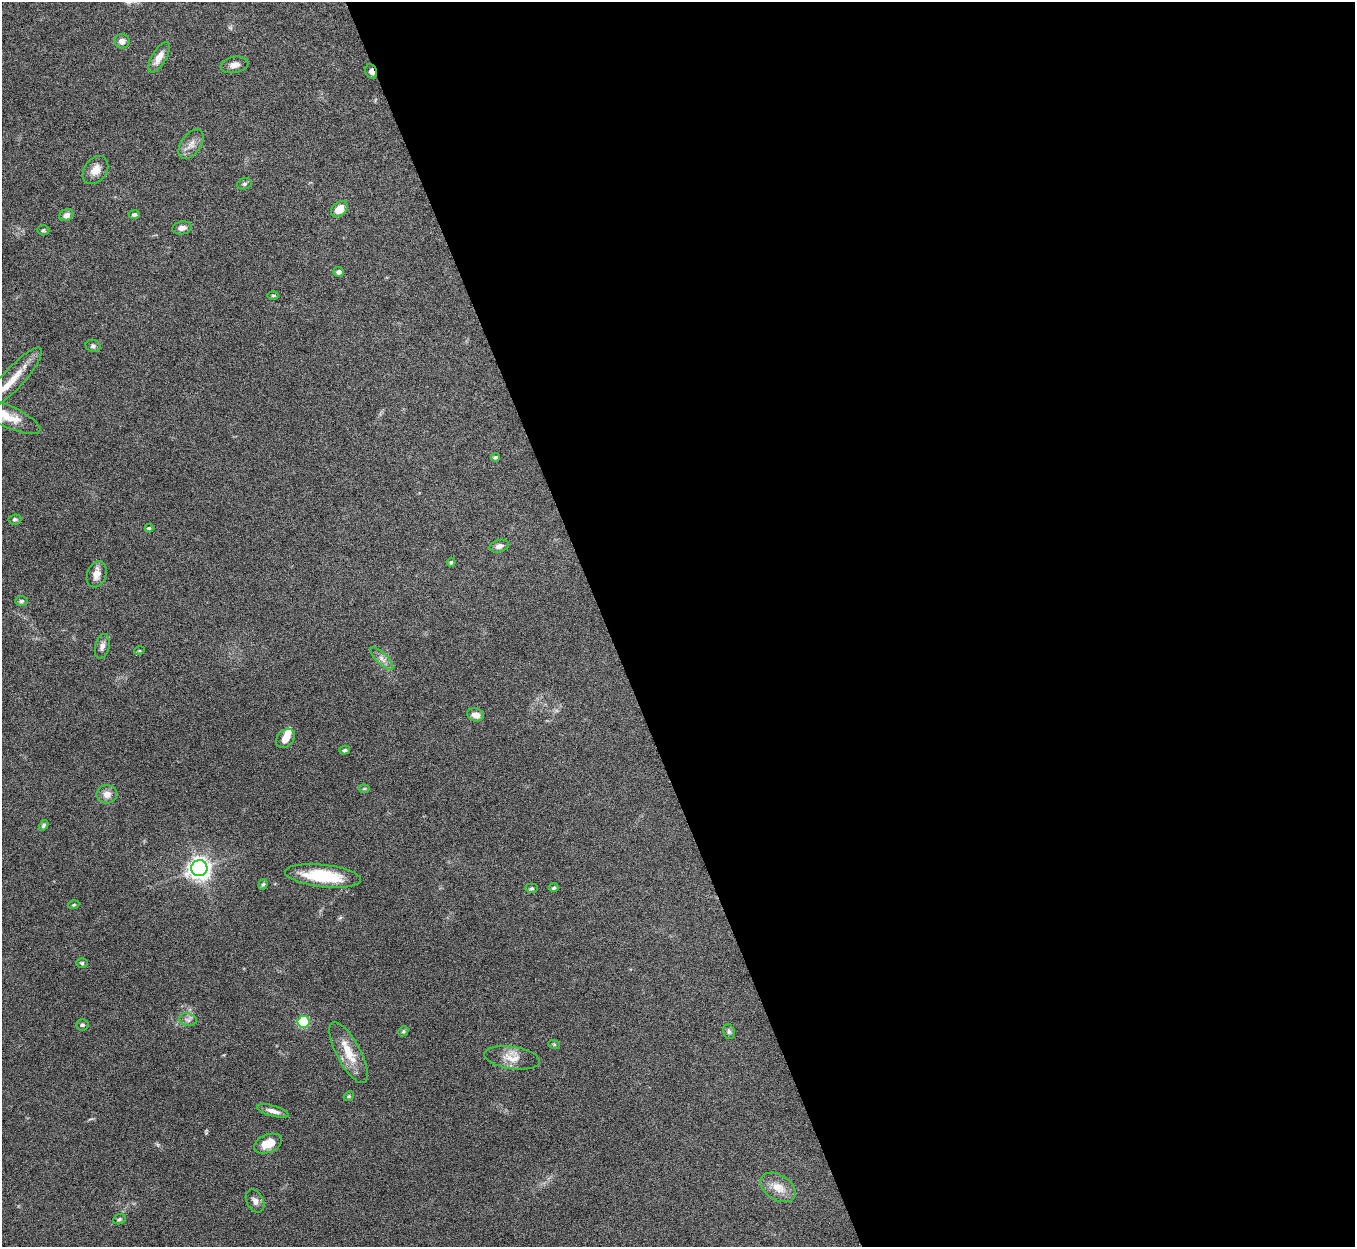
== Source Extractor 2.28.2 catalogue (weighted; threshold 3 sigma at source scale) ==
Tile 8 of 4 x 4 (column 4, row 2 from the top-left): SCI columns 4064-5416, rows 2640-3884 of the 5422 x 5406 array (HDU 1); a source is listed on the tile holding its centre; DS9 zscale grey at full resolution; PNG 1357 x 1249 px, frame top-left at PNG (2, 2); each listed source drawn as its Kron ellipse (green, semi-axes under 4 px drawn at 4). Shown black and unused: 55% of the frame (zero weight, under 8 of 15 exposures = <1% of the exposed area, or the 3 px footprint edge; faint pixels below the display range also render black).
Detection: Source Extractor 2.28.2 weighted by HDU 2 'WHT'; one run over the whole footprint, this tile lists its part. Background 0.162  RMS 0.0048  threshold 0.0197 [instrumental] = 3 sigma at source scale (4.09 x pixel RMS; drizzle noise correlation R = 1.36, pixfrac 0.8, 0.05/0.05 arcsec/px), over >= 5 px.
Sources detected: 56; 2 inside a brighter listed object's ellipse — not listed separately; the other 54 listed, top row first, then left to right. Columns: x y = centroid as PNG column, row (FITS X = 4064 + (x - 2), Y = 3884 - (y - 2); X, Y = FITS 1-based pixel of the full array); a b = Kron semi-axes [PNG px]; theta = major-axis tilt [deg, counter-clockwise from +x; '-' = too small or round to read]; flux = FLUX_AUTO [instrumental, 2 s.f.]
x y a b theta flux
122 41 7 7 - 3
159 57 17 7 59 4.2
234 65 14 8 11 2.4
371 72 7 5 -69 1.6
191 144 17 9 54 3.5
95 170 15 11 53 4.4
244 184 7 5 16 0.92
339 209 9 7 43 5.2
134 214 5 4 - 1.2
66 215 7 5 25 2
182 228 10 6 10 2.1
43 230 6 5 - 0.68
339 272 5 5 - 1.5
273 295 6 4 0 0.5
93 346 7 6 - 1.1
14 378 40 10 47 9.2
7 416 36 11 -24 9.8
496 457 4 4 - 0.82
15 519 6 5 - 0.85
149 528 4 3 - 0.59
499 546 10 6 15 1.9
451 562 4 4 - 0.73
97 574 13 9 70 3.3
21 601 6 5 - 0.83
102 646 13 7 76 2
139 651 5 3 - 0.43
382 658 15 5 -44 2.3
475 715 8 6 -15 3.2
286 738 11 8 46 3.6
345 750 5 4 - 0.65
364 789 6 4 1 0.52
107 794 10 9 - 3.1
44 825 6 4 59 0.85
199 868 8 8 - 240
323 876 38 11 -6 20
263 884 5 4 - 0.7
532 888 6 4 1 0.66
554 888 5 4 - 0.74
74 905 6 3 19 0.45
82 963 6 5 - 0.63
188 1020 9 6 -11 1.5
303 1022 6 5 - 26
82 1025 6 6 - 0.82
403 1031 5 4 - 0.6
729 1032 7 5 -75 1
554 1044 6 4 -19 0.48
349 1053 34 12 -62 10
512 1058 28 11 -8 6
349 1096 5 4 - 0.58
273 1111 16 5 -16 2.7
268 1144 15 9 22 7.1
778 1187 19 12 -33 6
255 1201 12 8 -61 2.1
119 1219 6 5 - 0.69
Overlapping masked pixels (flux is a lower limit): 1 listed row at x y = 371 72
Isophote crosses this tile's border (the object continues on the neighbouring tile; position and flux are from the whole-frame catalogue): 1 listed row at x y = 7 416